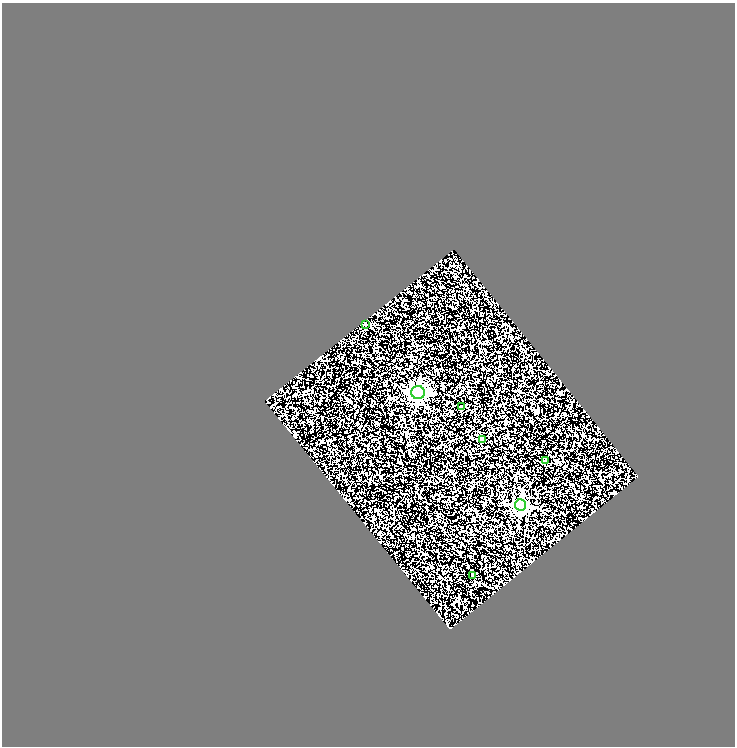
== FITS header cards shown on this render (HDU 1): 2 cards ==
NAXIS1  =                  733
NAXIS2  =                  744

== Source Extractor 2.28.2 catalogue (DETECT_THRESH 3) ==
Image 733 x 744 px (HDU 1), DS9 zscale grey, 1 PNG px = 1 image px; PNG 737 x 748 px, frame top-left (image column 1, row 744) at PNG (2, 3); each listed source drawn as its Kron ellipse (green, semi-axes under 4 px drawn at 4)
Background 3.18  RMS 2.4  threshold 7.26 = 3 sigma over >= 5 px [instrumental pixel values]
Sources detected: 7; all 7 listed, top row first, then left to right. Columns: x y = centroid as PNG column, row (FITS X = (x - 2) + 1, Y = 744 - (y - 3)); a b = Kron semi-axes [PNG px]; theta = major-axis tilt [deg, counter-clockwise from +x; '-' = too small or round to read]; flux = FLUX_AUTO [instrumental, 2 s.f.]
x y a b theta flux
365 325 4 3 - 200
418 393 7 6 - 40000
461 407 3 3 - 270
482 440 4 3 - 570
545 460 3 2 - 190
521 505 5 5 - 20000
473 576 3 2 - 120